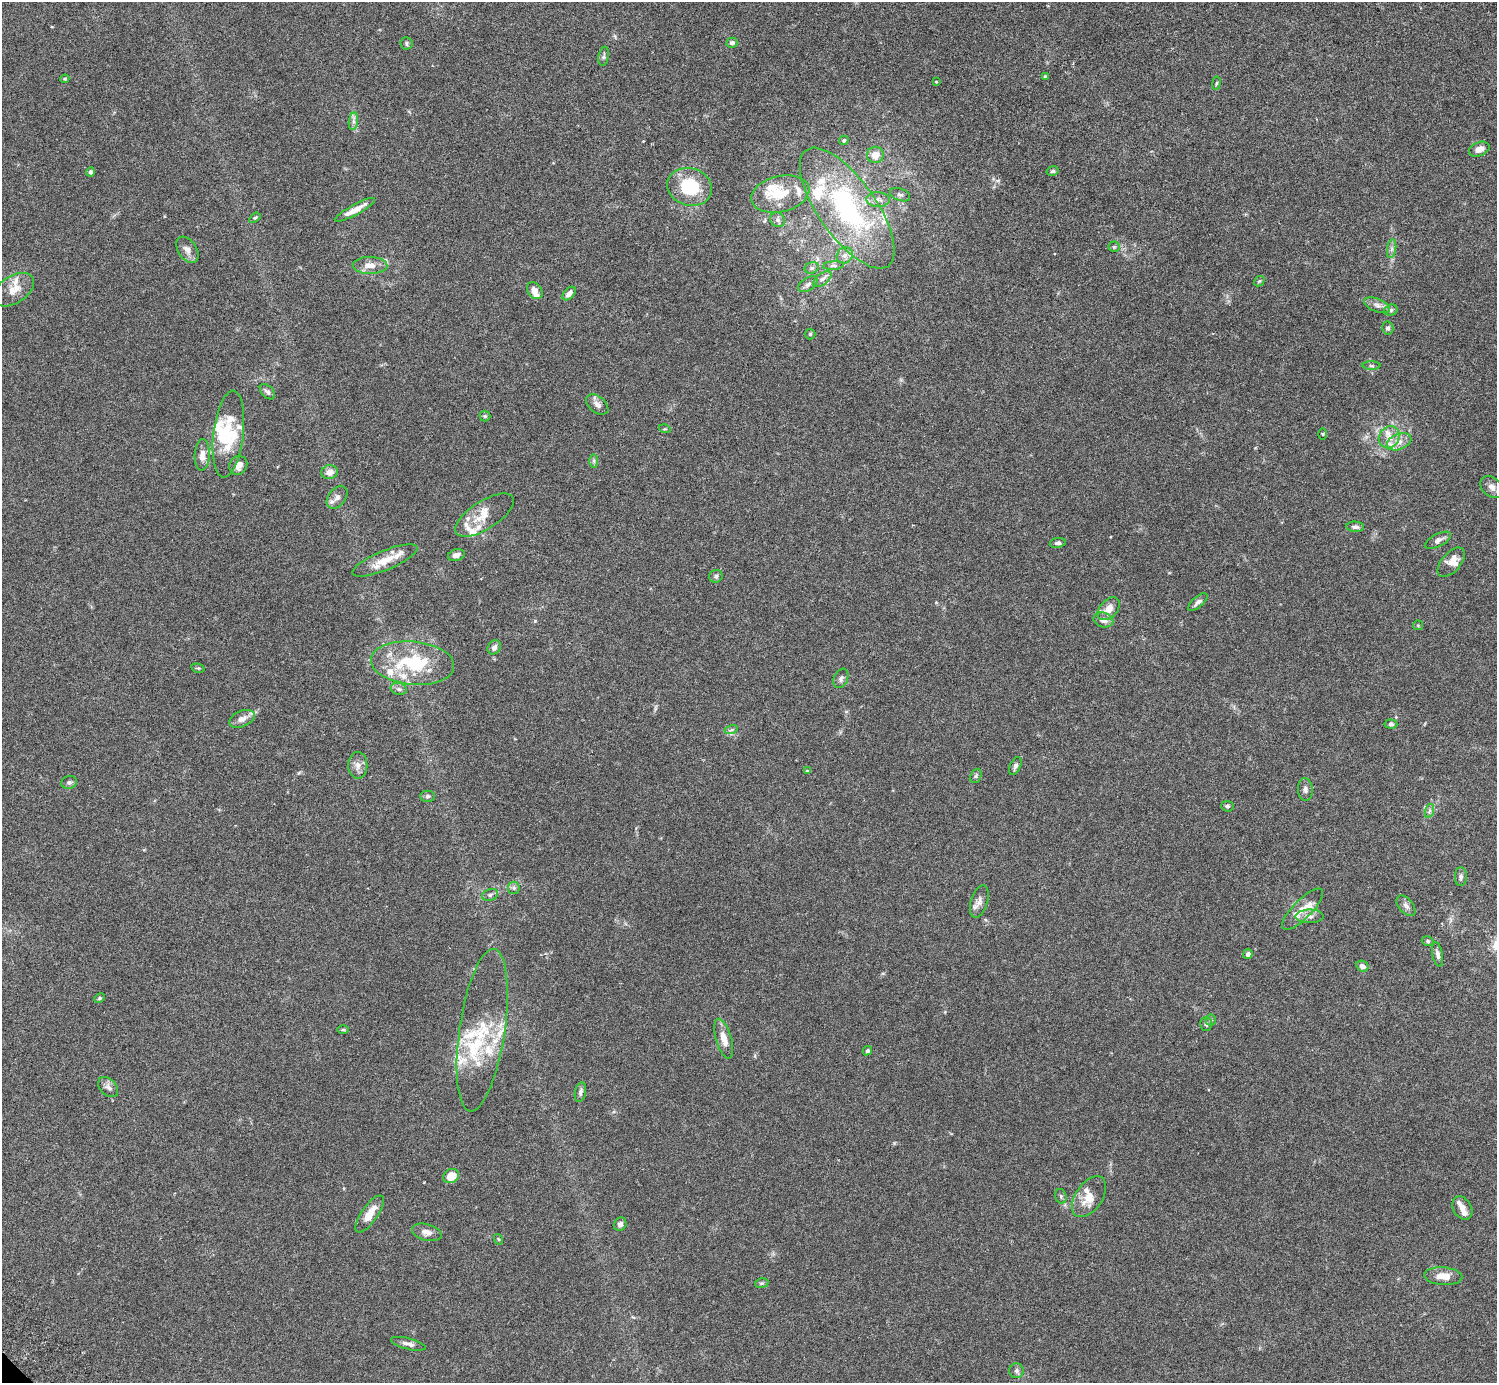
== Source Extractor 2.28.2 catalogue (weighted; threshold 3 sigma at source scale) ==
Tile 10 of 4 x 4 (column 2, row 3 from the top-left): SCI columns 1541-3035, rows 1587-2967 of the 6074 x 6074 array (HDU 1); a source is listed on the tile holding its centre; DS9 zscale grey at full resolution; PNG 1499 x 1385 px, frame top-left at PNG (2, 2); each listed source drawn as its Kron ellipse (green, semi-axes under 4 px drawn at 4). Shown black and unused: <1% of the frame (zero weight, under 3 of 6 exposures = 3% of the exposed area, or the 3 px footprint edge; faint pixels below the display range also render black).
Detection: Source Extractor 2.28.2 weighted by HDU 2 'WHT'; one run over the whole footprint, this tile lists its part. Background 0.0198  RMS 0.002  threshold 0.00834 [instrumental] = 3 sigma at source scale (4.09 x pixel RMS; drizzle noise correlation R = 1.36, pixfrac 0.8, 0.05/0.05 arcsec/px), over >= 5 px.
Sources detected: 152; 1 inside a brighter object's white glare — neither listed nor drawn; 37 inside a brighter listed object's ellipse — not listed separately; the other 114 listed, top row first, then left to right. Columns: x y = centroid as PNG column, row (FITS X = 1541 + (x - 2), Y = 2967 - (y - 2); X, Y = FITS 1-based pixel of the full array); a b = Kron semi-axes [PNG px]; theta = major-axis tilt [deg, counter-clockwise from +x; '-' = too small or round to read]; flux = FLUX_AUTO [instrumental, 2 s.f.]
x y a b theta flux
406 43 6 6 - 0.37
732 43 5 5 - 0.62
604 56 10 5 81 0.4
1045 76 4 3 - 0.18
65 79 4 3 - 0.21
936 82 4 3 - 0.14
1216 83 7 3 81 0.24
353 121 9 4 82 0.59
844 140 5 4 - 0.27
1479 149 11 7 21 1.2
875 155 8 8 - 2.1
1053 171 6 4 16 0.32
90 172 4 4 - 0.38
690 187 23 18 -16 8.5
780 194 29 18 13 5.9
900 195 11 6 -22 0.5
878 200 11 7 -3 0.96
847 208 71 28 -55 31
355 210 23 5 29 2.5
255 218 6 4 37 0.26
778 220 8 7 - 0.6
1114 247 5 5 - 0.29
1392 249 9 4 81 0.55
187 250 14 9 -56 1.2
845 255 8 7 - 0.9
370 265 17 8 -1 1.8
833 266 10 4 5 0.42
812 268 7 5 22 0.45
822 279 10 5 37 0.65
1259 281 6 4 42 0.22
808 284 10 6 32 0.7
14 290 22 13 33 2.5
535 291 9 6 -51 1.3
569 294 8 5 49 1
1377 305 14 6 -21 0.95
1391 310 7 5 17 0.4
1388 328 6 5 - 0.54
810 334 5 5 - 0.29
1372 366 9 4 -1 0.35
267 392 9 5 -44 0.54
597 404 13 8 -39 1.1
485 416 5 5 - 0.28
665 429 6 3 -17 0.21
228 434 43 15 83 7.5
1323 434 5 3 - 0.18
1389 437 11 10 - 1.7
1399 442 13 8 22 1.4
202 455 16 7 87 1.7
594 461 7 4 -89 0.34
238 465 9 8 - 1.3
330 472 8 7 - 1.4
1492 487 13 9 -45 1.1
337 497 13 8 52 1.1
484 515 33 14 33 3.3
1355 527 9 5 -3 0.57
1438 540 14 6 27 0.78
1058 543 8 5 9 0.46
456 555 8 5 17 0.85
385 560 35 9 23 3.4
1451 562 17 9 49 1.9
716 576 7 6 - 0.44
1198 602 12 5 41 0.69
1109 609 13 8 47 2
1103 620 10 7 -16 1.2
1418 625 5 5 - 0.21
494 647 7 6 - 0.71
412 663 42 21 -6 12
198 668 7 4 -14 0.24
841 678 10 7 68 0.69
399 689 8 6 -17 0.54
242 719 14 8 22 1.4
1391 724 6 4 -5 0.35
731 730 6 4 18 0.32
358 765 13 9 -90 1.2
1015 766 9 5 66 0.53
807 771 4 4 - 0.15
976 776 7 5 69 0.35
69 782 8 6 14 0.53
1305 789 11 7 -87 0.73
427 796 7 5 0 0.39
1227 806 6 5 - 0.36
1429 811 7 4 71 0.45
1461 877 9 6 88 0.58
514 888 6 6 - 0.43
490 895 8 5 17 0.45
979 902 17 8 73 1.2
1406 906 12 7 -51 0.79
1302 909 27 9 45 2.1
1309 916 14 7 0 0.98
1428 941 6 4 -17 0.3
1248 954 5 4 - 0.59
1438 954 12 5 -78 0.73
1362 966 6 5 - 0.83
100 998 5 4 - 0.26
1211 1020 6 5 - 0.32
1206 1024 7 5 90 0.37
343 1030 6 4 1 0.25
482 1030 82 22 81 12
724 1039 20 8 -74 2.1
867 1051 5 4 - 0.36
108 1087 12 8 -45 0.83
580 1092 10 5 78 0.57
451 1176 8 6 31 2.9
1061 1196 7 5 -72 0.36
1089 1197 23 13 55 3.1
1462 1208 12 9 -59 1.2
370 1214 22 8 55 2.8
620 1224 7 6 - 0.66
427 1232 15 8 -14 1.2
498 1239 5 3 - 0.2
1443 1276 19 9 -4 2.3
762 1283 7 4 10 0.29
408 1344 18 5 -14 0.93
1016 1371 7 7 - 0.55